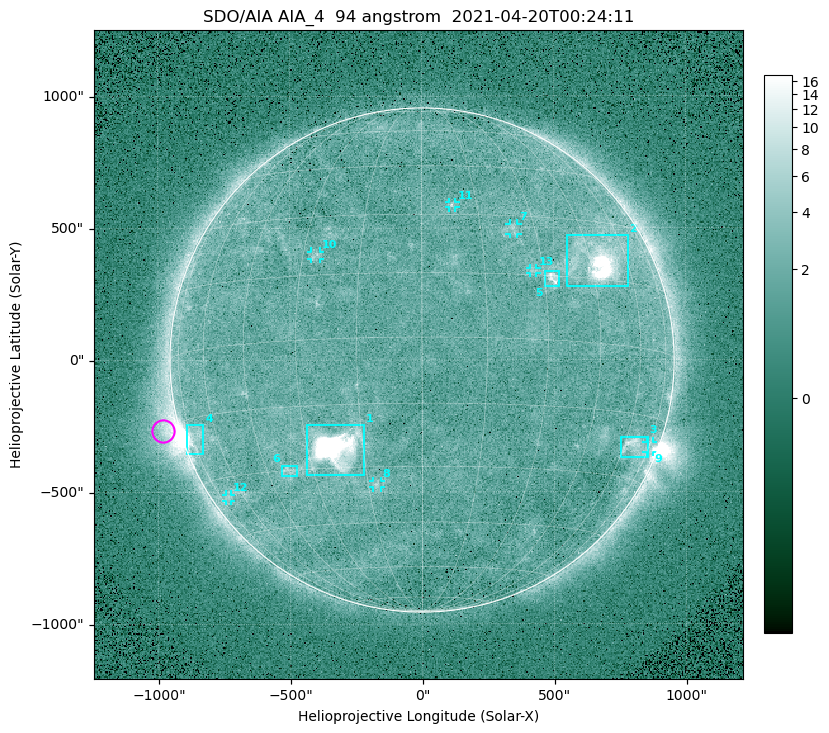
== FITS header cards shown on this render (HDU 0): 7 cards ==
TELESCOP= 'SDO/AIA '
INSTRUME= 'AIA_4   '
WAVELNTH=                   94
WAVEUNIT= 'angstrom'
DATE-OBS= '2021-04-20T00:24:11.12'
CTYPE1  = 'HPLN-TAN'
CTYPE2  = 'HPLT-TAN'

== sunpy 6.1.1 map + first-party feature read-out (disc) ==
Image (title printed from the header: SDO/AIA AIA_4  94 angstrom  2021-04-20T00:24:11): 512 x 512 px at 4.8 arcsec/px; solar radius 955 arcsec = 199 px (full disc in frame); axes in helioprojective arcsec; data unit not stated in the header (colour bar unlabelled)
Orientation: roll -0.138 deg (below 1 deg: not rotated)
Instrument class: DISC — disc imager (sunpy class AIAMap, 94 A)
Bright regions (active regions / flare kernels): reference = the median radial profile (limb darkening/brightening removed); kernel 5 px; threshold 5 sigma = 2.45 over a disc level ~1.73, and >= 1.15x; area >= 9 px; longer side >= 5 px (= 24 arcsec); searched inside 0.97 R_sun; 13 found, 13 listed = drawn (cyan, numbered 1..; 7 of them under ~33 arcsec drawn as corner ticks so the feature stays visible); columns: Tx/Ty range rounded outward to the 10 arcsec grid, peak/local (2 s.f.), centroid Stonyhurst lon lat
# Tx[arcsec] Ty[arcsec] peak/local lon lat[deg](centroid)
1 -440..-220 -440..-240 583 -22 -25
2 550..780 280..470 33 +48 +20
3 750..860 -370..-290 4.5 +65 -22
4 -900..-830 -360..-240 7 -72 -20
5 470..520 280..340 5.8 +32 +14
6 -540..-470 -440..-400 3.1 -38 -30
7 330..370 470..520 2.8 +24 +26
8 -190..-160 -480..-450 3.1 -13 -34
9 850..880 -350..-310 2.7 +75 -21
10 -420..-380 380..410 2.9 -27 +20
11 100..130 580..600 3 +8 +33
12 -750..-720 -540..-510 2.3 -69 -35
13 410..440 330..350 2.8 +27 +16
Off-limb structures (1.02-1.3 R_sun): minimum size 50 px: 6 found; the strongest spans PA ~90..115 deg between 1.02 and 1.22 R_sun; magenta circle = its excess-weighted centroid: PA ~105 deg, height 1.06 R_sun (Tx ~-980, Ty ~-270 arcsec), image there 4.7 x the reference